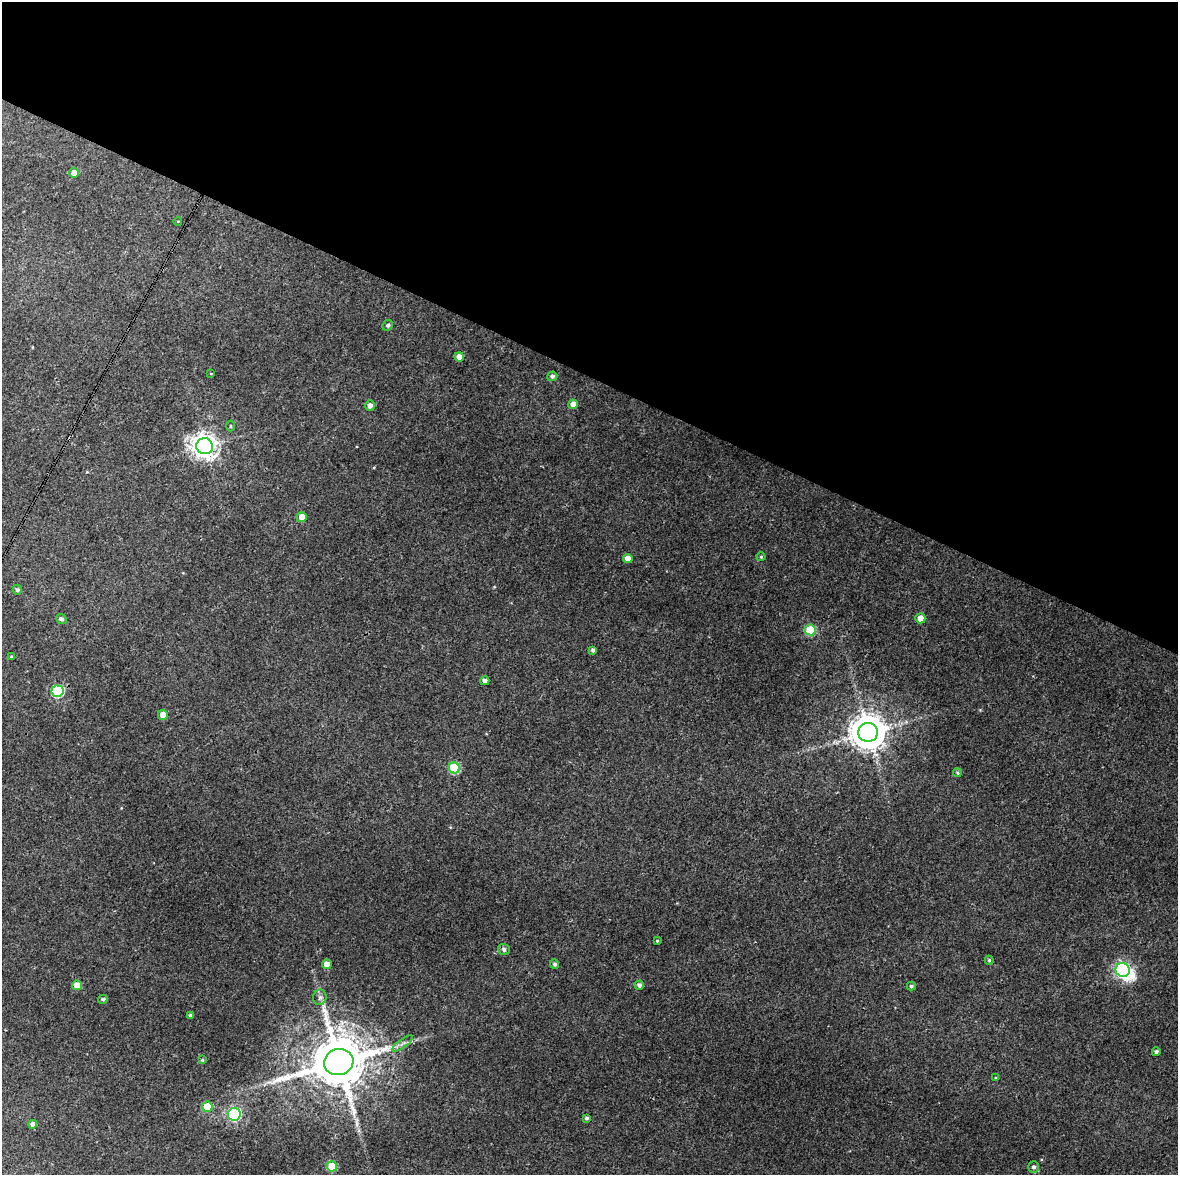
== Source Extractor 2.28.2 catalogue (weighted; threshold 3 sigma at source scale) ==
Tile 2 of 4 x 3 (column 2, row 1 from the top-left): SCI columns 1180-2355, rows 2603-3775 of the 4707 x 4001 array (HDU 1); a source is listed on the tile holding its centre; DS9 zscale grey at full resolution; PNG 1180 x 1177 px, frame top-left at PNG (2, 2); each listed source drawn as its Kron ellipse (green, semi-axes under 4 px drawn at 4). Shown black and unused: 32% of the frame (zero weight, under 3 of 4 exposures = <1% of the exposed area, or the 3 px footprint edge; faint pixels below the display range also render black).
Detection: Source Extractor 2.28.2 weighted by HDU 2 'WHT'; one run over the whole footprint, this tile lists its part. Background 0.0298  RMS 0.0061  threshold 0.0274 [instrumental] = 3 sigma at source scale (4.5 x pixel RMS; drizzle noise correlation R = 1.50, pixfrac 1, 0.0396/0.0396 arcsec/px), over >= 5 px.
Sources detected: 50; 1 inside a brighter object's white glare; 1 long thin detection or spike segment (spike, bleed or trail) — neither listed nor drawn; the other 48 listed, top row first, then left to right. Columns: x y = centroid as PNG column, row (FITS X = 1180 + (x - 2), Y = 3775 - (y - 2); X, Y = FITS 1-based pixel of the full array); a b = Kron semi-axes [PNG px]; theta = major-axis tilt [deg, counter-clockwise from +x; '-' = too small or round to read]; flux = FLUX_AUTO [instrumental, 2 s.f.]
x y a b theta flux
74 173 5 5 - 6.4
178 221 4 3 - 0.44
388 325 5 5 - 1.1
459 357 4 4 - 5.4
211 374 3 2 - 0.49
552 376 5 5 - 1.6
573 404 4 4 - 5.1
370 405 5 5 - 2.9
231 426 5 3 - 0.63
205 446 8 8 - 520
302 517 5 5 - 5.9
761 557 4 4 - 0.64
628 558 4 4 - 5.5
17 590 5 4 - 1.5
920 618 5 5 - 5.8
61 619 5 4 - 1.6
810 630 5 5 - 32
593 650 4 4 - 1.5
11 657 4 3 - 0.57
485 681 4 4 - 2.4
57 691 6 6 - 61
163 715 5 5 - 6
868 732 10 9 - 1400
454 768 5 5 - 41
957 773 4 4 - 0.94
657 941 3 3 - 0.67
504 950 6 5 - 1.8
989 960 4 4 - 0.84
327 964 5 5 - 7.4
554 964 5 4 - 1.4
1123 970 7 7 - 120
77 985 5 5 - 7.4
639 985 4 4 - 1.9
911 986 4 4 - 1.2
320 997 8 6 78 1.9
103 999 5 4 - 1.1
190 1015 3 3 - 1.1
402 1043 12 3 36 1.9
1156 1052 4 4 - 1.4
202 1060 3 3 - 0.66
339 1062 15 13 17 4200
996 1078 4 3 - 0.67
207 1107 5 5 - 15
234 1114 6 6 - 84
586 1118 3 3 - 1.1
33 1124 4 4 - 2.3
332 1166 5 5 - 20
1033 1167 5 5 - 1.6